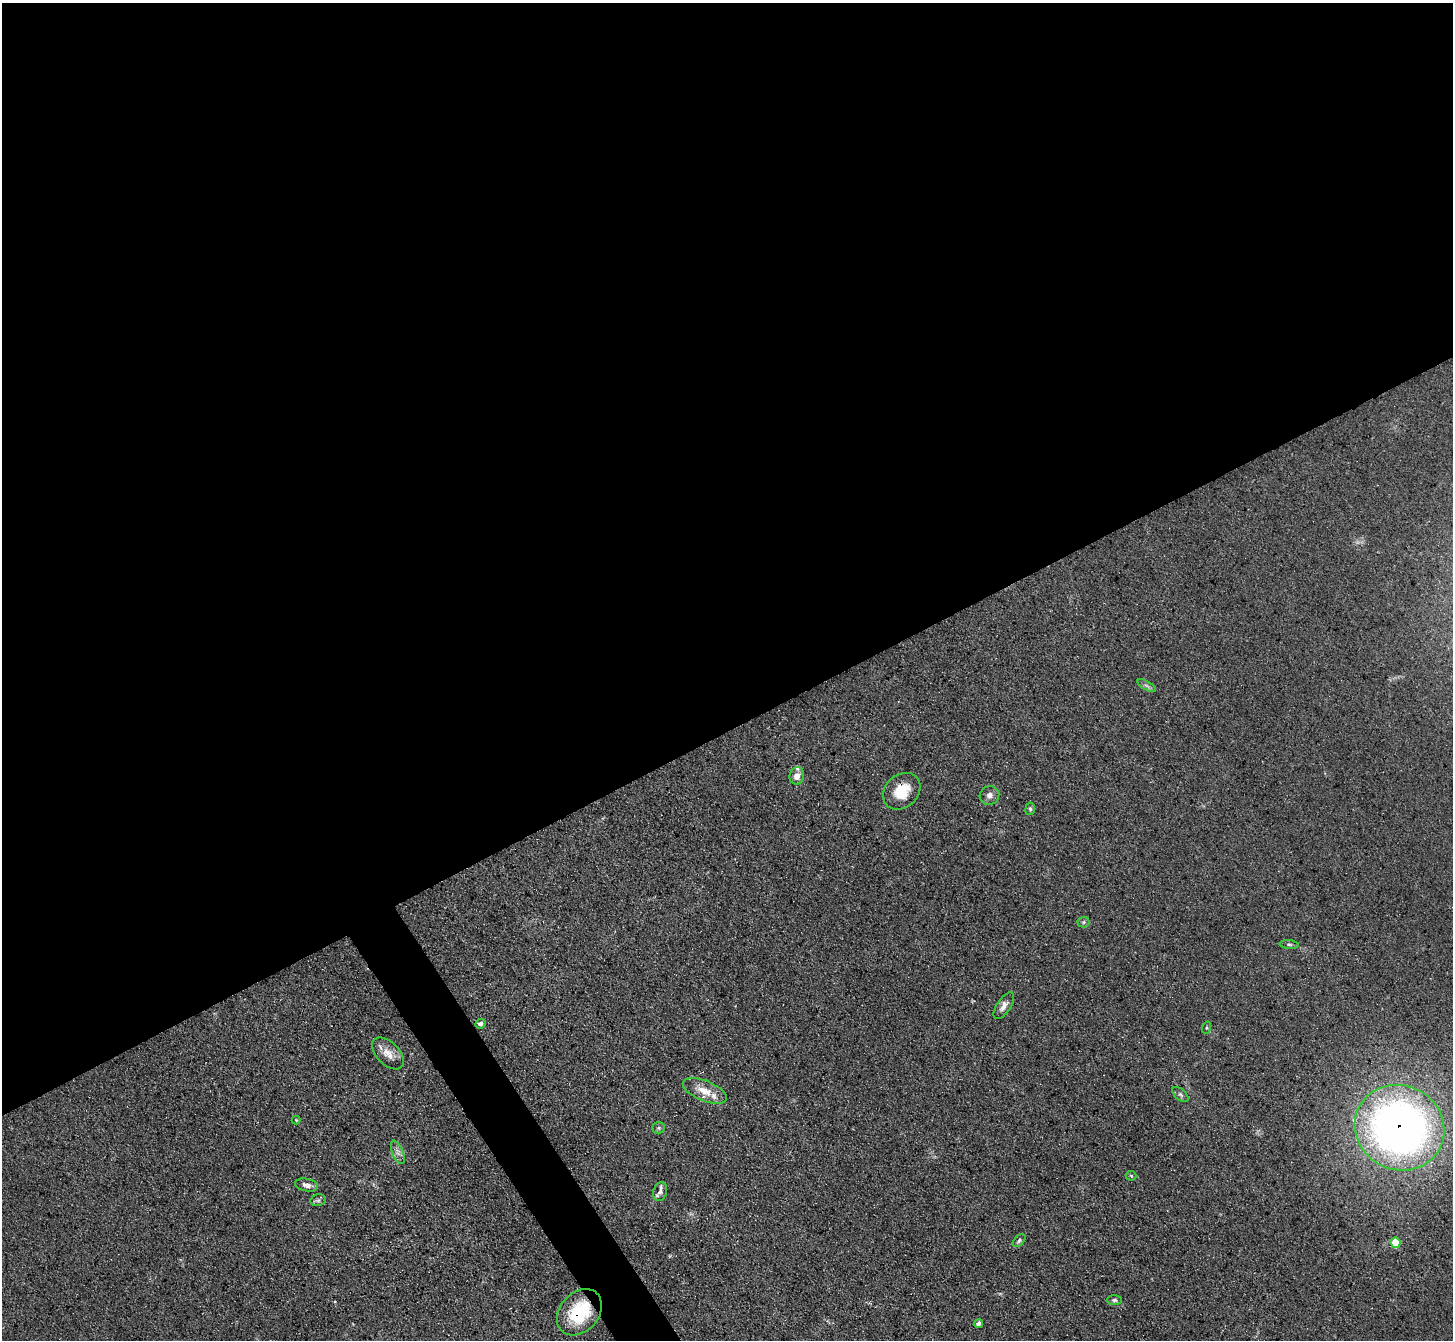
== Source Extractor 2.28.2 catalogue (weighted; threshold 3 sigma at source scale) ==
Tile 2 of 4 x 4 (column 2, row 1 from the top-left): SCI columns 1454-2904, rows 4167-5504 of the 5807 x 5798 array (HDU 1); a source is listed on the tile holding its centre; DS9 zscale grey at full resolution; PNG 1455 x 1342 px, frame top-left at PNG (2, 3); each listed source drawn as its Kron ellipse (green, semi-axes under 4 px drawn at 4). Shown black and unused: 56% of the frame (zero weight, under 3 of 5 exposures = <1% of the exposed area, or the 3 px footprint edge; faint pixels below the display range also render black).
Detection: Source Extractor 2.28.2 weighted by HDU 2 'WHT'; one run over the whole footprint, this tile lists its part. Background 0.0741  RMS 0.0085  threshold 0.0383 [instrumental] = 3 sigma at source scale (4.5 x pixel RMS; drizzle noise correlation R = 1.50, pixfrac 1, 0.05/0.05 arcsec/px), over >= 5 px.
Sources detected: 28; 2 inside a brighter listed object's ellipse — not listed separately; the other 26 listed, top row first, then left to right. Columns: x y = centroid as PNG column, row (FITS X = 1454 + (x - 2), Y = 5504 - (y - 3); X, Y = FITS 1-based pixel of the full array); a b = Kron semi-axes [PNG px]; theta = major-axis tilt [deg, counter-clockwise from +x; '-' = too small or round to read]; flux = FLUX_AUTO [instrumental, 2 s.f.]
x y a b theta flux
1147 686 10 4 -30 2
797 776 9 7 73 6.4
902 791 20 16 42 23
989 795 10 9 - 4.6
1030 809 6 5 - 1.7
1084 922 6 5 - 1.6
1289 944 9 4 -4 1.7
1004 1006 15 7 57 5.2
481 1024 5 4 - 3.3
1206 1028 6 3 71 1
388 1053 19 11 -44 10
705 1091 23 10 -23 13
1180 1095 10 5 -41 2
296 1120 4 4 - 0.78
659 1128 6 5 - 1.7
1399 1128 45 42 -28 550
398 1152 12 5 -67 3.7
1131 1176 5 5 - 1.1
306 1185 12 6 -12 4.6
660 1192 10 6 72 3.6
318 1200 8 6 10 1.8
1019 1241 8 4 45 1.8
1396 1243 5 5 - 25
1114 1300 7 5 0 1.7
579 1312 26 19 48 50
978 1324 5 3 - 2
Overlapping masked pixels (flux is a lower limit): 2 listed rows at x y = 1399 1128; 579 1312